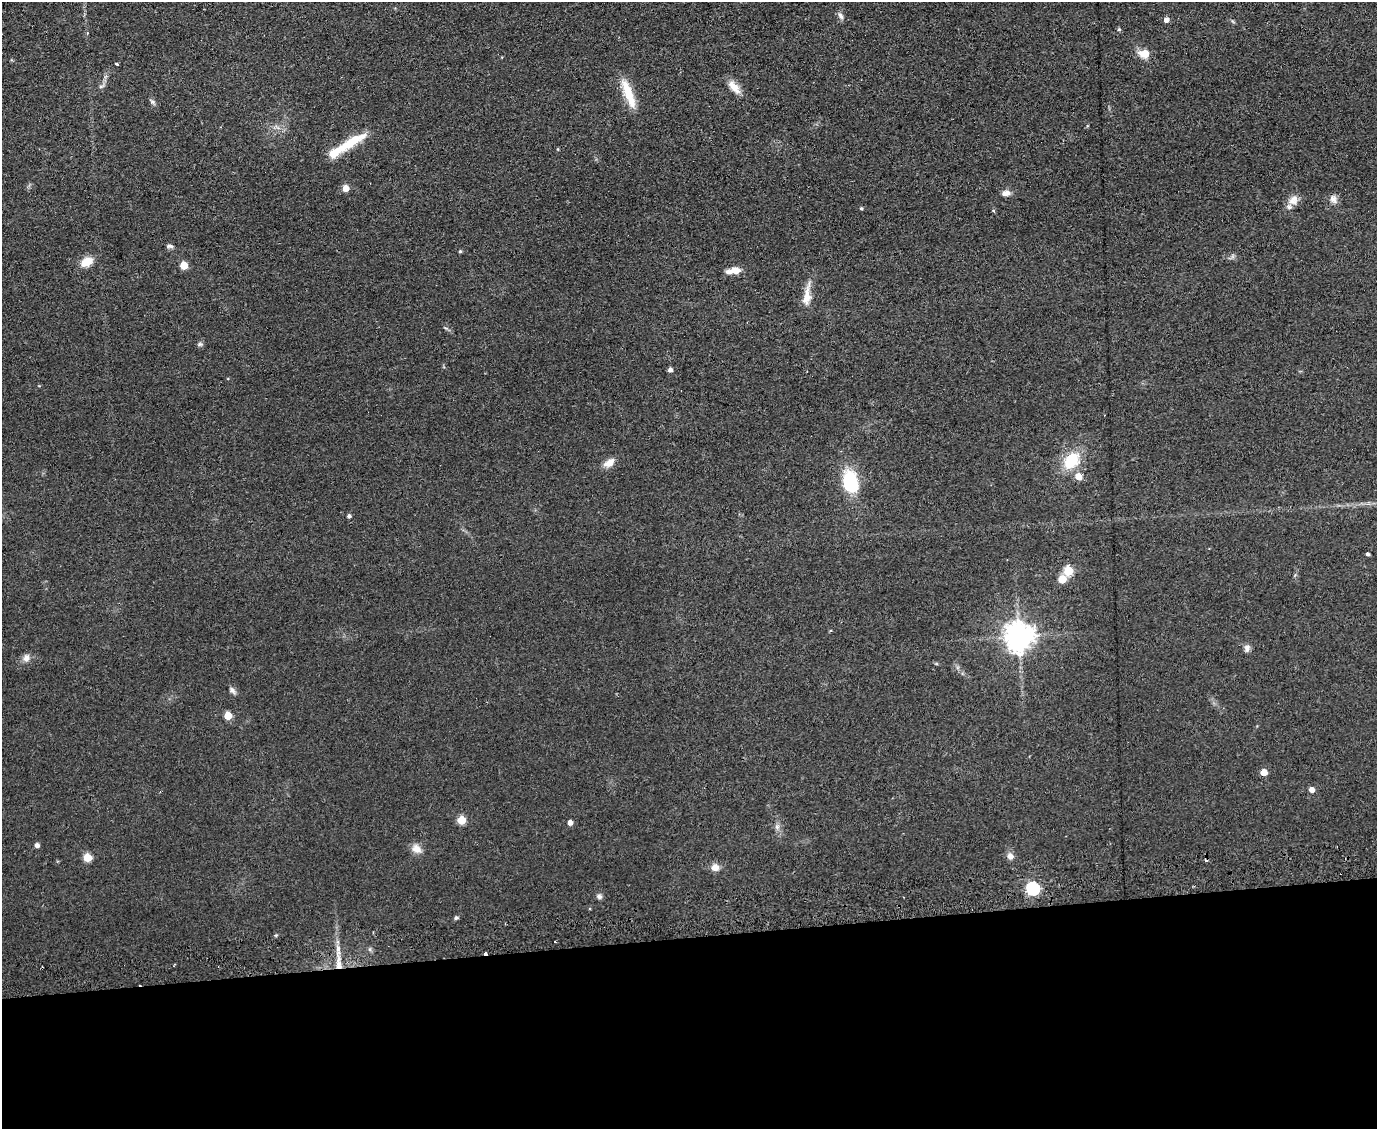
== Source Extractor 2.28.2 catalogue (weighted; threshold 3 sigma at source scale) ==
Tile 11 of 3 x 4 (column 2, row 4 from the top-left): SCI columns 1801-3175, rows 43-1169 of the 4674 x 6921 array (HDU 1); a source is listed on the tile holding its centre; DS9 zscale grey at full resolution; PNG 1379 x 1131 px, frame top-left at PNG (2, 2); no overlay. Shown black and unused: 17% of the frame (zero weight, under 2 of 3 exposures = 3% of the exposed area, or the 3 px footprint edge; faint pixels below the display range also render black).
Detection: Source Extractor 2.28.2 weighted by HDU 2 'WHT'; one run over the whole footprint, this tile lists its part. Background 0.0634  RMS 0.0089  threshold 0.0401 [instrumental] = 3 sigma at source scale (4.5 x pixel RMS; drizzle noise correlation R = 1.50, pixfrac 1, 0.05/0.05 arcsec/px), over >= 5 px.
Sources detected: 56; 4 cosmic-ray / hot-pixel residue — not listed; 2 inside a brighter listed object's ellipse — not listed separately; the other 50 listed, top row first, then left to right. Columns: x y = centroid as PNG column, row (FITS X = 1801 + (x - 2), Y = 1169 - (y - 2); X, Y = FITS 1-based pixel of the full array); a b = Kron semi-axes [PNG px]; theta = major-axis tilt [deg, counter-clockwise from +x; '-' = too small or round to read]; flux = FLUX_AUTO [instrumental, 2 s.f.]
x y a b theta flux
841 16 10 6 -62 3.1
1166 20 5 5 - 4.3
1119 29 5 3 - 0.96
1145 54 7 6 - 19
117 64 3 3 - 1.4
101 86 7 4 18 1.5
734 87 20 9 -49 9.1
628 94 40 9 -69 21
152 102 7 5 -45 1.9
351 142 40 10 31 29
346 188 5 5 - 10
1006 193 10 6 8 4.9
1333 199 12 8 -50 4.5
1293 200 15 12 49 8
861 208 4 4 - 1
170 246 9 5 -8 2
460 251 4 3 - 1.2
86 262 15 10 31 11
184 265 5 5 - 23
736 271 11 7 -3 8.6
807 296 31 9 81 12
200 344 7 5 1 1.7
670 370 4 4 - 3.5
1071 461 21 15 48 30
609 463 14 8 33 7.5
1078 477 6 5 - 11
851 482 18 12 -78 57
349 516 4 4 - 2.3
1367 554 3 3 - 1.7
1068 571 5 5 - 42
1062 579 5 5 - 22
1019 637 9 8 - 1200
1247 648 10 7 83 3.4
26 658 10 8 72 4.9
232 690 10 6 -58 2.8
228 716 5 5 - 18
1264 772 5 5 - 13
1311 790 5 5 - 6.2
461 820 5 5 - 30
570 823 5 5 - 4.7
777 827 7 6 - 2.5
37 845 5 4 - 3.3
416 849 13 10 -32 6.9
1010 856 9 8 - 4.5
87 858 5 5 - 29
715 867 9 9 - 6.2
1032 888 6 6 - 140
599 896 7 7 - 2.5
456 918 6 4 66 1.5
338 964 20 7 -89 11
Overlapping masked pixels (flux is a lower limit): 1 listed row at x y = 338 964